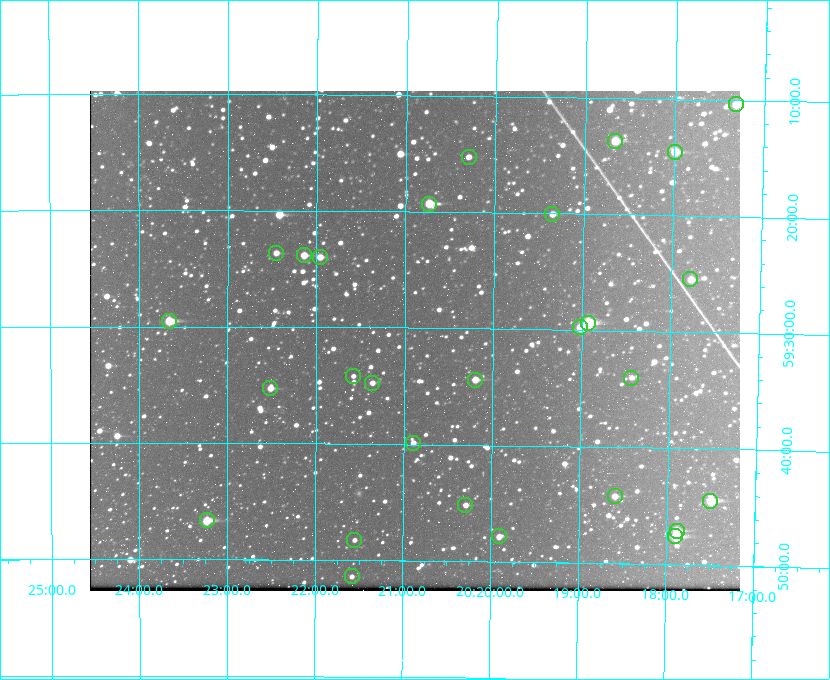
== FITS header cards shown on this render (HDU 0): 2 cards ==
NAXIS1  =                  650 / Width of table row in bytes
NAXIS2  =                  500 / Number of rows in table

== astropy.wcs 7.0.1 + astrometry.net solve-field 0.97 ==
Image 650 x 500 px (HDU 0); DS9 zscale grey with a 90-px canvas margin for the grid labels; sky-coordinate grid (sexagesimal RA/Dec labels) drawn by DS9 from the SOLVED WCS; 28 Tycho-2 reference stars matched to detected sources circled (green)
Header WCS: none
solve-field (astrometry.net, Tycho-2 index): SOLVED blind (the file carries no WCS)
Solved WCS: RA---TAN-SIP/DEC--TAN-SIP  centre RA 20:20:53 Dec +59:31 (305.22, +59.52 deg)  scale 5.16 arcsec/px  FOV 55.8' x 43.0'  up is +179 deg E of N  parity flipped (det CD > 0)
(file carries no celestial WCS; the grid is the blind solution)
Tycho-2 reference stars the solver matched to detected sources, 28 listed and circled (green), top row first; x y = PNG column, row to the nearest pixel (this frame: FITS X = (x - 90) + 1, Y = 500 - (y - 91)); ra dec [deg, ICRS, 3 dp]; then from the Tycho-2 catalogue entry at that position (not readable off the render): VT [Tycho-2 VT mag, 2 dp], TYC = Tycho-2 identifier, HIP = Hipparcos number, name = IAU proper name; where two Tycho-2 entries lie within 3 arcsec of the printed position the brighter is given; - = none
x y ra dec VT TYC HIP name
736 104 304.330 +59.173 10.23 3949-1563-1 - -
615 141 304.666 +59.228 9.63 3949-1325-1 - -
675 152 304.498 +59.243 9.91 3949-663-1 - -
469 157 305.075 +59.254 11.10 3949-857-1 - -
429 204 305.185 +59.322 8.95 3949-1869-1 - -
552 214 304.838 +59.335 10.93 3949-1877-1 - -
276 253 305.613 +59.394 10.81 3949-1261-1 - -
304 255 305.535 +59.397 10.37 3949-1383-1 - -
320 257 305.490 +59.400 10.79 3949-1179-1 - -
690 279 304.447 +59.425 10.97 3949-965-1 - -
169 321 305.915 +59.492 9.25 3949-1149-1 - -
588 323 304.733 +59.490 8.93 3949-1451-1 - -
580 327 304.755 +59.496 9.37 3949-615-1 - -
353 376 305.394 +59.570 11.70 3949-405-1 - -
631 378 304.607 +59.567 11.00 3949-1861-1 - -
475 380 305.049 +59.573 10.18 3949-1099-1 - -
372 383 305.340 +59.579 10.98 3949-39-1 - -
270 388 305.628 +59.588 10.19 3949-1517-1 - -
413 443 305.223 +59.664 11.52 3949-1631-1 - -
615 496 304.649 +59.737 10.61 3949-735-1 - -
710 501 304.376 +59.741 8.68 3949-423-1 - -
465 505 305.073 +59.753 11.06 3949-89-1 - -
207 520 305.808 +59.778 8.73 3949-715-1 100545 -
677 531 304.470 +59.785 9.54 3949-1615-1 - -
499 536 304.976 +59.797 11.33 3949-1031-1 - -
675 536 304.474 +59.793 10.98 3949-1187-1 100048 -
354 540 305.387 +59.804 11.49 3949-285-1 - -
352 576 305.395 +59.857 11.71 3949-313-1 - -